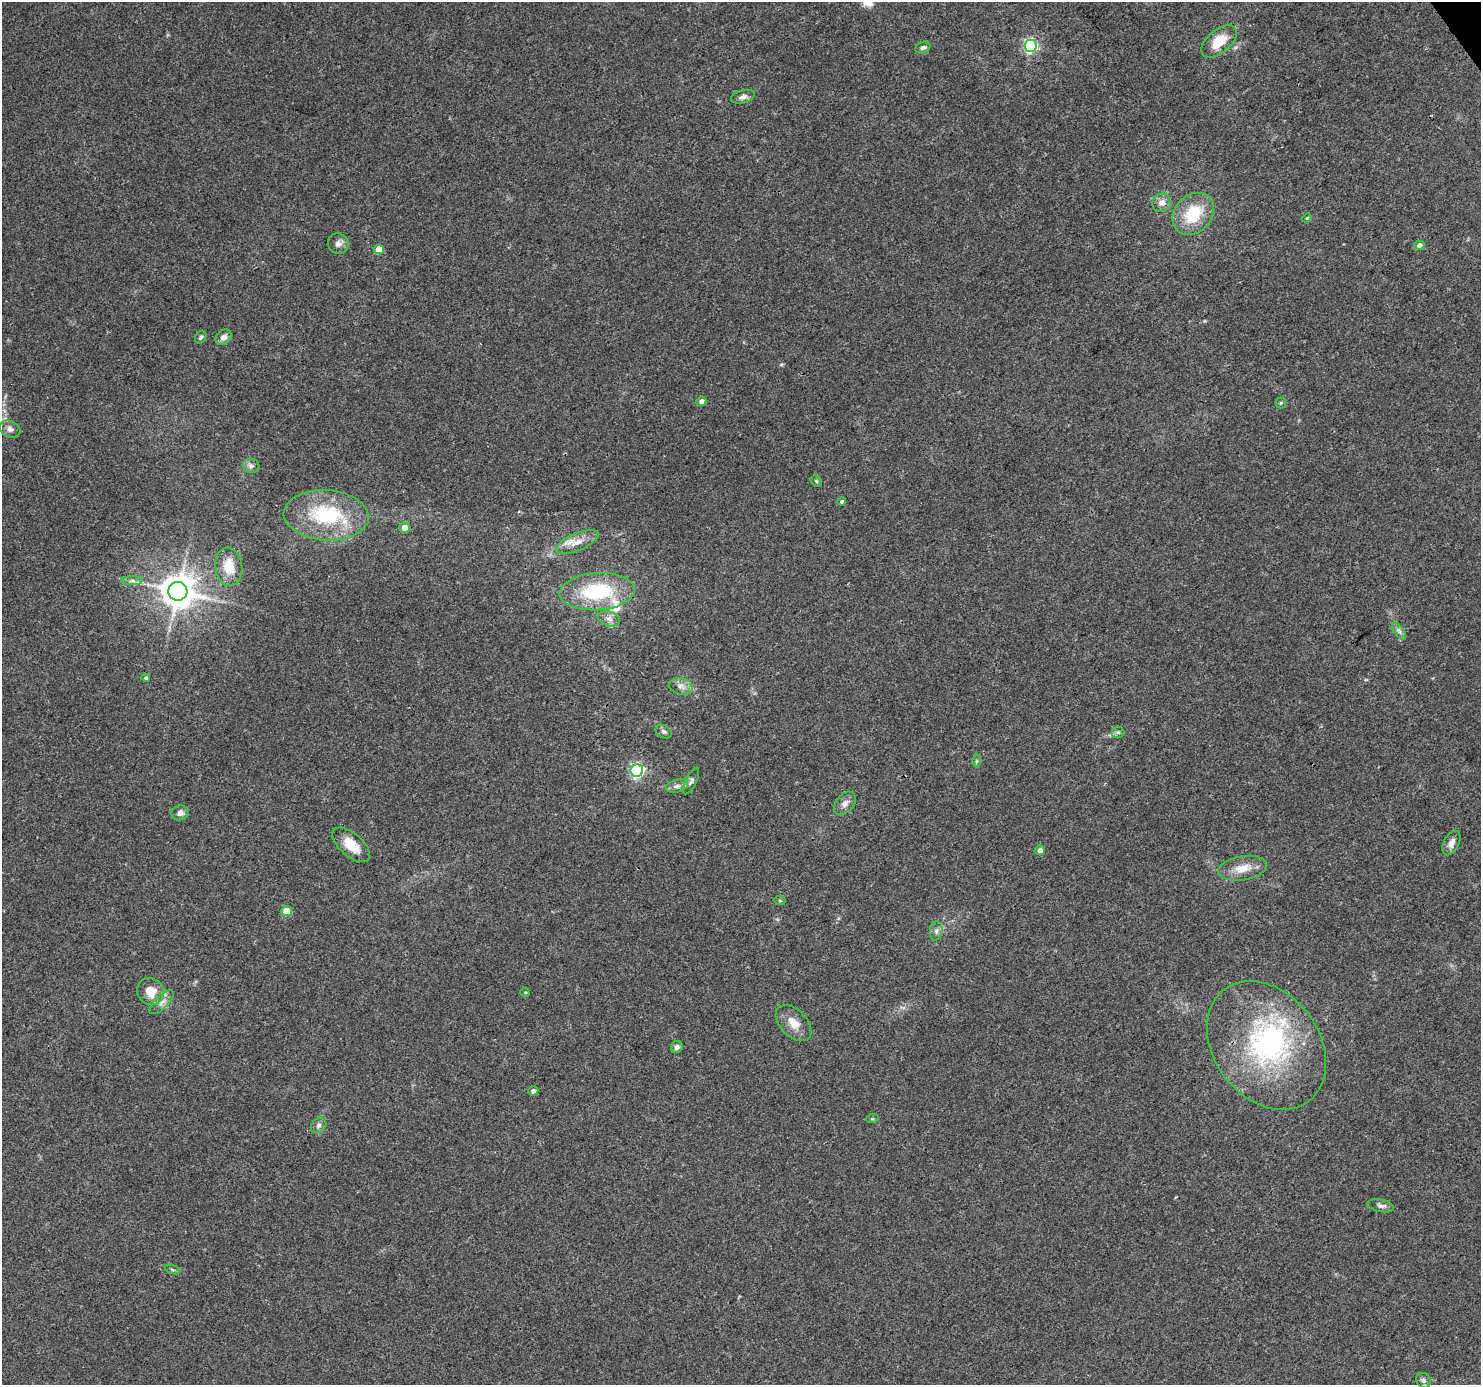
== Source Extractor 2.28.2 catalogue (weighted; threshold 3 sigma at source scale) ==
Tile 10 of 4 x 4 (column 2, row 3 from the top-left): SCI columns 1485-2963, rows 1569-2951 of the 5921 x 5841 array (HDU 1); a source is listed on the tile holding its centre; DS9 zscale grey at full resolution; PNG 1483 x 1387 px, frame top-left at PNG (2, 2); each listed source drawn as its Kron ellipse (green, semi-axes under 4 px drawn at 4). Shown black and unused: <1% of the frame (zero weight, under 3 of 4 exposures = <1% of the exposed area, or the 3 px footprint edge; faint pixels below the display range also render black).
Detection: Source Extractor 2.28.2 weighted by HDU 2 'WHT'; one run over the whole footprint, this tile lists its part. Background 0.0778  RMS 0.0047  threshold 0.0213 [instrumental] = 3 sigma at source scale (4.5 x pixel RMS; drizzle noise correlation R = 1.50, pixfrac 1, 0.0396/0.0396 arcsec/px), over >= 5 px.
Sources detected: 60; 1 inside a brighter object's white glare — neither listed nor drawn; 3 inside a brighter listed object's ellipse — not listed separately; the other 56 listed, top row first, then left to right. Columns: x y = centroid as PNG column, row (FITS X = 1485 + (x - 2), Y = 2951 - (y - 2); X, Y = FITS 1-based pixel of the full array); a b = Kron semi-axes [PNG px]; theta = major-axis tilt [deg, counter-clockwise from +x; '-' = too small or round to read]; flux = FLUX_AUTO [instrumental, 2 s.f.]
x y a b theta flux
1219 42 21 11 41 11
1030 46 6 6 - 88
923 48 8 5 22 1.1
743 97 12 6 15 1.9
1162 203 10 8 35 3.4
1193 214 23 18 47 20
1307 218 5 4 - 0.6
338 244 10 10 - 2.4
1419 245 5 4 - 2.5
379 249 5 4 - 8.5
201 337 7 5 57 1.1
224 337 9 6 40 2.7
701 401 5 4 - 2.4
1281 403 5 5 - 0.62
10 429 11 8 -25 2.1
251 466 8 7 - 1.6
816 481 6 5 - 0.7
842 502 4 4 - 0.86
326 515 42 25 -4 37
405 528 5 5 - 3.7
577 542 23 8 23 6
229 567 19 13 -82 10
132 581 10 4 0 1.5
178 591 9 9 - 1000
597 592 38 18 4 36
609 619 11 7 -16 2.5
1399 631 10 5 -54 1.4
146 678 4 4 - 0.79
681 686 12 8 -14 2.9
664 732 9 6 -31 1.2
1118 732 6 6 - 0.9
976 761 6 4 89 0.72
637 771 6 6 - 84
691 781 14 5 64 1.5
677 786 11 6 15 2
845 803 13 9 51 2.9
180 813 9 7 14 2.6
1451 843 13 7 62 3.2
351 845 23 11 -41 8.4
1040 850 5 5 - 2.7
1243 868 25 12 9 7.7
780 901 5 3 - 0.57
287 911 5 5 - 13
936 931 9 6 80 1.7
150 991 14 13 - 7.8
525 992 4 4 - 0.51
162 1002 16 6 44 2.6
794 1023 22 13 -46 6.4
1267 1045 70 52 -53 84
677 1047 6 5 - 1.7
533 1091 5 4 - 1.7
872 1119 6 4 18 0.56
319 1125 8 6 45 1.5
1381 1206 13 6 -11 1.8
172 1270 8 3 -19 0.79
1423 1380 8 7 - 1.2